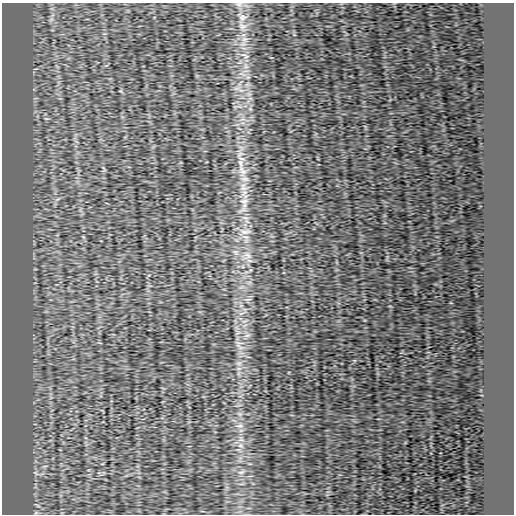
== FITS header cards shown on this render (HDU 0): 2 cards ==
NAXIS1  =                  512
NAXIS2  =                  512

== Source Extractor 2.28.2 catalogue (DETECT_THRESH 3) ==
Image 512 x 512 px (HDU 0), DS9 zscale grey, 1 PNG px = 1 image px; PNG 516 x 516 px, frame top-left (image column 1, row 512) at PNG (2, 3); no overlay
Background 0.00157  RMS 5.4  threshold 16.1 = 3 sigma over >= 5 px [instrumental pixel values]
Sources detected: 12; all 12 listed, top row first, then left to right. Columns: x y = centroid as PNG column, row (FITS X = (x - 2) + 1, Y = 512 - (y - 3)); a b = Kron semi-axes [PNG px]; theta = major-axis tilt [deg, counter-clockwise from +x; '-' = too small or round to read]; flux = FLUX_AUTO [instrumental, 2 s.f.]
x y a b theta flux
239 4 9 4 -8 960
242 17 11 9 12 2100
243 26 10 8 -11 2000
245 56 15 5 -27 1500
240 163 15 6 -79 2700
243 172 12 7 -9 2000
243 187 13 8 -81 3100
244 201 12 6 6 1400
245 232 16 5 3 1600
248 255 10 6 -27 1500
239 426 10 4 5 970
241 472 7 4 18 730